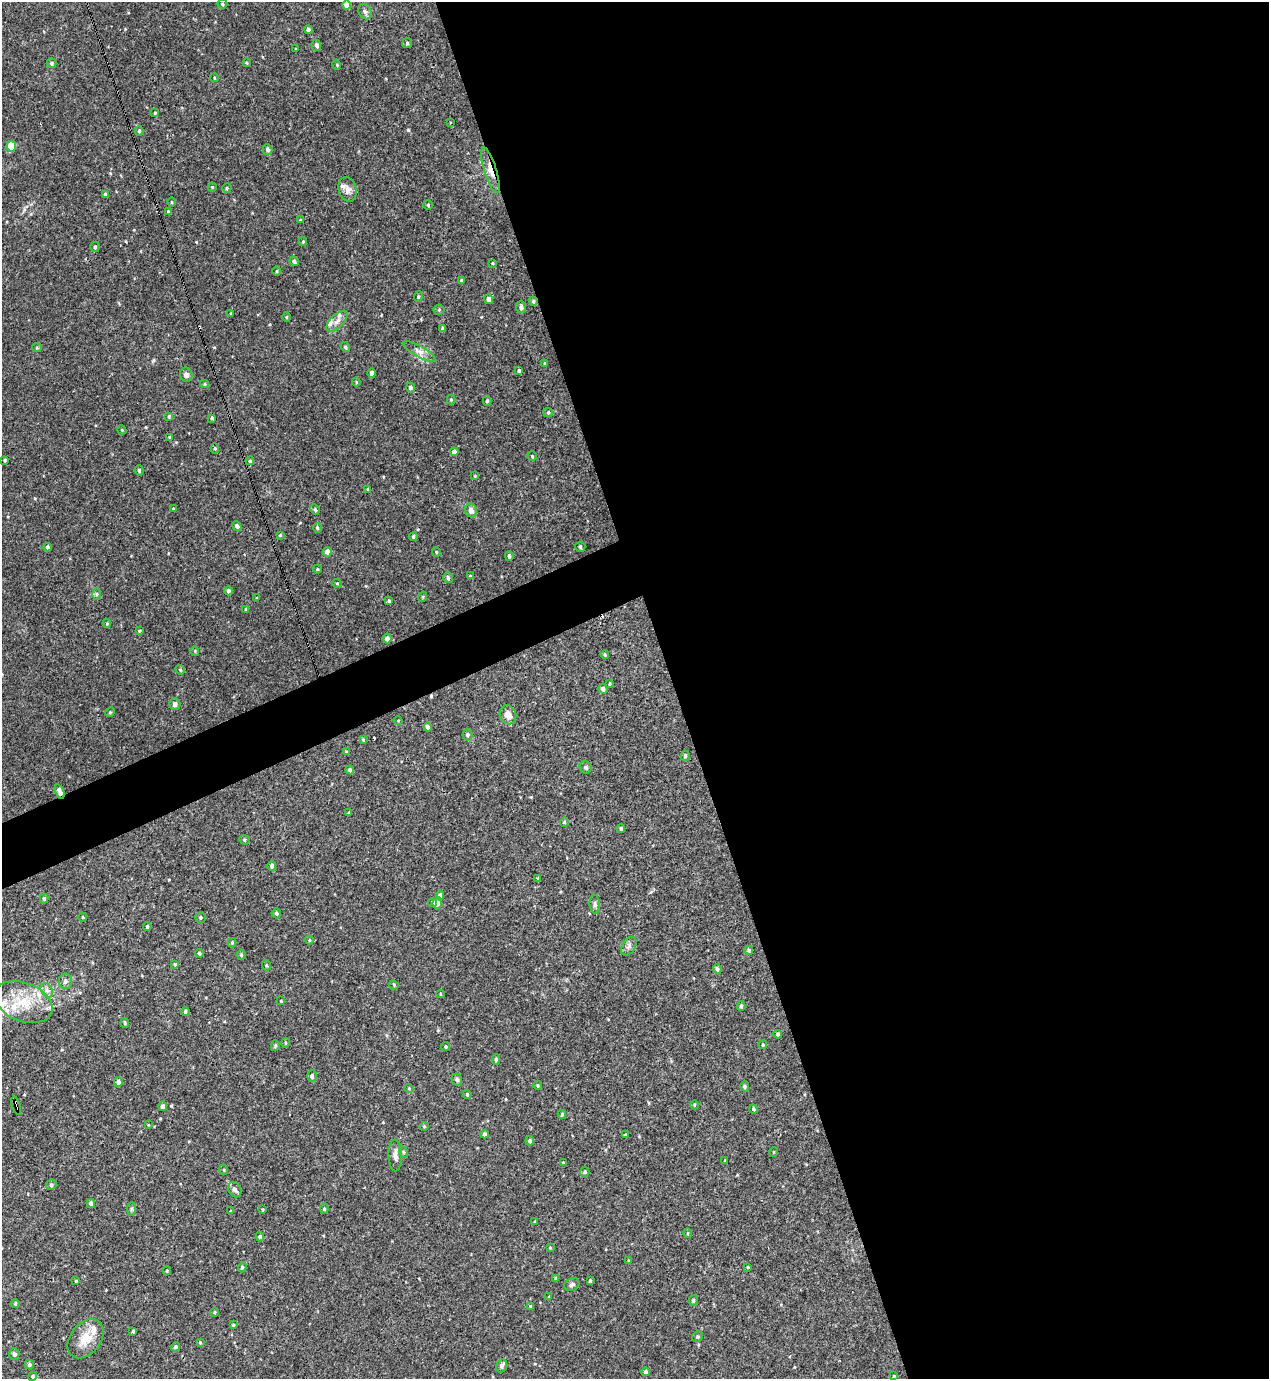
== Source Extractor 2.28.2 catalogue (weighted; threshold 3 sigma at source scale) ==
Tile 8 of 4 x 4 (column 4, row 2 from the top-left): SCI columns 3955-5221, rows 2814-4190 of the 5522 x 5568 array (HDU 1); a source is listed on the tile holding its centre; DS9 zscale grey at full resolution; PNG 1271 x 1381 px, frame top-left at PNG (2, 2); each listed source drawn as its Kron ellipse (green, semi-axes under 4 px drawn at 4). Shown black and unused: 49% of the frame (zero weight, under 3 of 4 exposures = <1% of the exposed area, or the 3 px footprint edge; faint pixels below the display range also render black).
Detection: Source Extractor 2.28.2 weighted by HDU 2 'WHT'; one run over the whole footprint, this tile lists its part. Background 0.02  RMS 0.0041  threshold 0.0185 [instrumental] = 3 sigma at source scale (4.5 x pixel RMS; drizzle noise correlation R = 1.50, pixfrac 1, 0.05/0.05 arcsec/px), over >= 5 px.
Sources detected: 216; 3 cosmic-ray / hot-pixel residue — neither listed nor drawn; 7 inside a brighter listed object's ellipse — not listed separately; the other 206 listed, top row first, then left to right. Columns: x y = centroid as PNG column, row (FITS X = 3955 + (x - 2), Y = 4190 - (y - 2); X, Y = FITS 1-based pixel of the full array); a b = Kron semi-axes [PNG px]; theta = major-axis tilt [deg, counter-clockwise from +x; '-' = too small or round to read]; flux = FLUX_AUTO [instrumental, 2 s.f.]
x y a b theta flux
222 4 5 4 - 0.59
346 5 5 4 - 3
365 12 8 6 -58 1.3
308 30 4 3 - 1.4
407 43 5 5 - 0.58
316 45 5 5 - 1.3
296 49 3 3 - 0.81
52 63 5 5 - 0.82
247 63 4 4 - 0.43
337 65 5 3 - 0.35
214 78 4 3 - 0.33
155 113 4 3 - 0.41
450 123 3 2 - 0.55
139 131 4 4 - 0.57
11 146 5 4 - 11
267 149 5 4 - 1.1
490 170 24 6 -72 3.9
212 187 4 4 - 0.39
227 188 4 4 - 0.55
348 189 12 9 -74 2.5
105 194 4 4 - 0.89
172 202 5 3 - 0.34
428 205 5 4 - 0.5
168 211 3 3 - 0.34
300 220 3 3 - 0.28
303 242 4 4 - 0.44
95 247 5 4 - 0.66
294 261 5 4 - 0.97
493 263 3 3 - 0.41
276 271 5 3 - 0.38
462 280 4 3 - 0.71
418 297 5 3 - 0.45
489 299 5 4 - 2.5
533 301 4 4 - 0.67
521 307 6 5 - 1.1
439 310 5 5 - 0.56
231 313 3 3 - 0.41
286 317 5 3 - 0.34
337 321 13 6 45 2.3
443 328 3 3 - 0.86
345 347 5 4 - 0.68
37 348 5 4 - 0.51
419 351 18 5 -29 2.4
545 364 4 3 - 0.55
519 370 4 3 - 0.7
372 373 5 3 - 1.3
186 375 7 6 - 1.5
356 382 4 4 - 0.38
205 384 4 4 - 0.47
410 387 5 4 - 1.1
451 399 5 4 - 0.43
487 401 5 4 - 0.53
548 412 5 4 - 0.52
169 416 4 3 - 0.54
212 418 3 3 - 0.56
122 430 4 3 - 0.38
170 437 3 3 - 0.48
215 448 5 4 - 0.55
454 452 4 4 - 2.2
532 456 4 4 - 0.47
5 460 3 3 - 0.47
250 461 4 4 - 0.66
139 470 5 4 - 0.65
475 476 4 3 - 0.35
368 489 4 3 - 0.34
173 509 3 3 - 1.1
315 509 5 3 - 0.55
471 510 7 6 - 2.2
237 526 5 4 - 1.4
317 528 5 4 - 0.81
280 535 4 3 - 0.52
413 537 4 4 - 0.67
48 547 4 3 - 0.87
580 547 5 5 - 0.47
327 552 5 4 - 2.1
436 552 4 4 - 0.4
509 556 4 4 - 1.2
317 569 4 4 - 0.42
470 576 4 3 - 0.4
448 578 5 4 - 1.1
337 583 5 3 - 0.35
228 591 4 4 - 1.1
96 594 6 4 90 0.6
423 597 5 4 - 0.5
257 598 3 3 - 0.44
389 601 4 4 - 0.5
246 609 4 3 - 0.66
107 623 4 4 - 0.38
139 631 4 3 - 0.36
387 639 5 4 - 2.1
195 651 4 4 - 0.44
605 654 4 3 - 0.45
180 670 5 4 - 0.5
610 684 4 3 - 0.47
603 689 5 4 - 1.4
175 704 6 5 - 1.4
110 712 5 4 - 0.44
508 715 9 8 - 3.6
398 720 4 3 - 0.3
427 727 4 4 - 1.4
467 735 6 5 - 0.98
363 740 4 3 - 0.45
346 752 4 3 - 0.44
685 756 5 4 - 0.84
586 767 6 5 - 0.9
350 770 4 4 - 1.1
60 792 7 4 -68 2.2
349 813 4 3 - 0.47
564 822 5 4 - 0.52
621 828 4 3 - 0.57
244 840 5 4 - 0.61
272 866 5 4 - 1.2
538 878 3 3 - 0.39
440 895 5 4 - 1.8
44 899 5 4 - 0.64
432 902 5 4 - 1.3
437 903 6 4 84 1.8
595 904 9 5 -86 0.98
276 913 5 5 - 0.61
83 917 4 4 - 0.46
200 917 5 5 - 0.58
147 927 4 3 - 0.58
309 940 4 4 - 0.44
232 943 4 4 - 0.5
629 946 10 6 57 1.4
749 950 4 4 - 0.72
199 953 4 4 - 0.72
241 955 5 4 - 0.64
175 964 4 4 - 0.44
266 965 5 4 - 0.47
717 969 5 4 - 1.1
65 981 7 6 - 1.3
394 985 5 4 - 0.4
47 990 8 5 -61 1.3
441 994 4 3 - 0.35
281 1001 3 3 - 0.4
23 1002 30 19 -21 15
741 1006 5 4 - 0.64
185 1012 4 4 - 0.89
125 1023 5 4 - 0.47
778 1034 4 4 - 0.75
285 1043 5 3 - 0.38
763 1045 4 3 - 0.42
275 1046 5 4 - 0.61
446 1046 4 4 - 0.55
496 1060 5 4 - 0.67
312 1076 5 5 - 1
457 1079 6 5 - 0.79
118 1082 5 4 - 1.3
538 1085 4 4 - 0.54
745 1086 5 4 - 0.55
409 1088 4 4 - 0.39
467 1094 4 3 - 0.49
694 1105 4 3 - 0.37
16 1106 9 3 -72 21
163 1106 5 3 - 1.5
754 1109 4 4 - 0.78
562 1114 4 3 - 0.47
148 1125 3 3 - 0.35
424 1126 4 4 - 0.43
484 1134 4 4 - 1.1
625 1135 3 3 - 0.44
530 1141 5 4 - 0.94
403 1152 6 4 -72 0.53
774 1152 4 3 - 0.28
395 1155 16 7 -89 2.2
725 1161 4 3 - 0.4
563 1163 4 3 - 0.38
224 1170 5 3 - 0.35
585 1172 5 4 - 0.67
51 1185 5 5 - 0.79
235 1190 8 6 -58 1.4
91 1203 4 3 - 1.1
132 1209 7 4 89 0.7
263 1209 3 2 - 0.35
324 1209 5 4 - 0.6
231 1211 4 2 - 0.34
535 1222 3 3 - 0.37
688 1233 5 3 - 0.43
260 1237 4 4 - 0.99
550 1248 4 3 - 0.47
629 1261 4 2 - 0.37
242 1267 5 4 - 0.53
748 1267 3 3 - 0.37
167 1271 4 4 - 0.42
556 1278 4 3 - 0.83
76 1281 3 3 - 0.38
590 1281 4 3 - 0.74
572 1285 8 6 25 0.99
549 1297 3 3 - 0.33
693 1300 5 5 - 0.86
15 1303 4 3 - 0.49
530 1306 3 3 - 0.47
214 1312 4 4 - 0.43
233 1325 4 3 - 0.41
133 1331 4 3 - 0.59
697 1337 5 5 - 0.68
85 1339 22 15 52 7.4
200 1342 3 3 - 0.45
175 1347 4 4 - 0.9
14 1354 6 5 - 1.1
29 1365 5 4 - 0.88
501 1366 6 5 - 1.1
645 1372 4 4 - 1
33 1376 4 4 - 0.71
894 1376 4 3 - 0.35
Overlapping masked pixels (flux is a lower limit): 4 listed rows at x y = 490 170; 533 301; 60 792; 16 1106
Unlisted compact peaks at least as high as the median listed source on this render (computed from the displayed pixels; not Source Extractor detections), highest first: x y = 408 130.